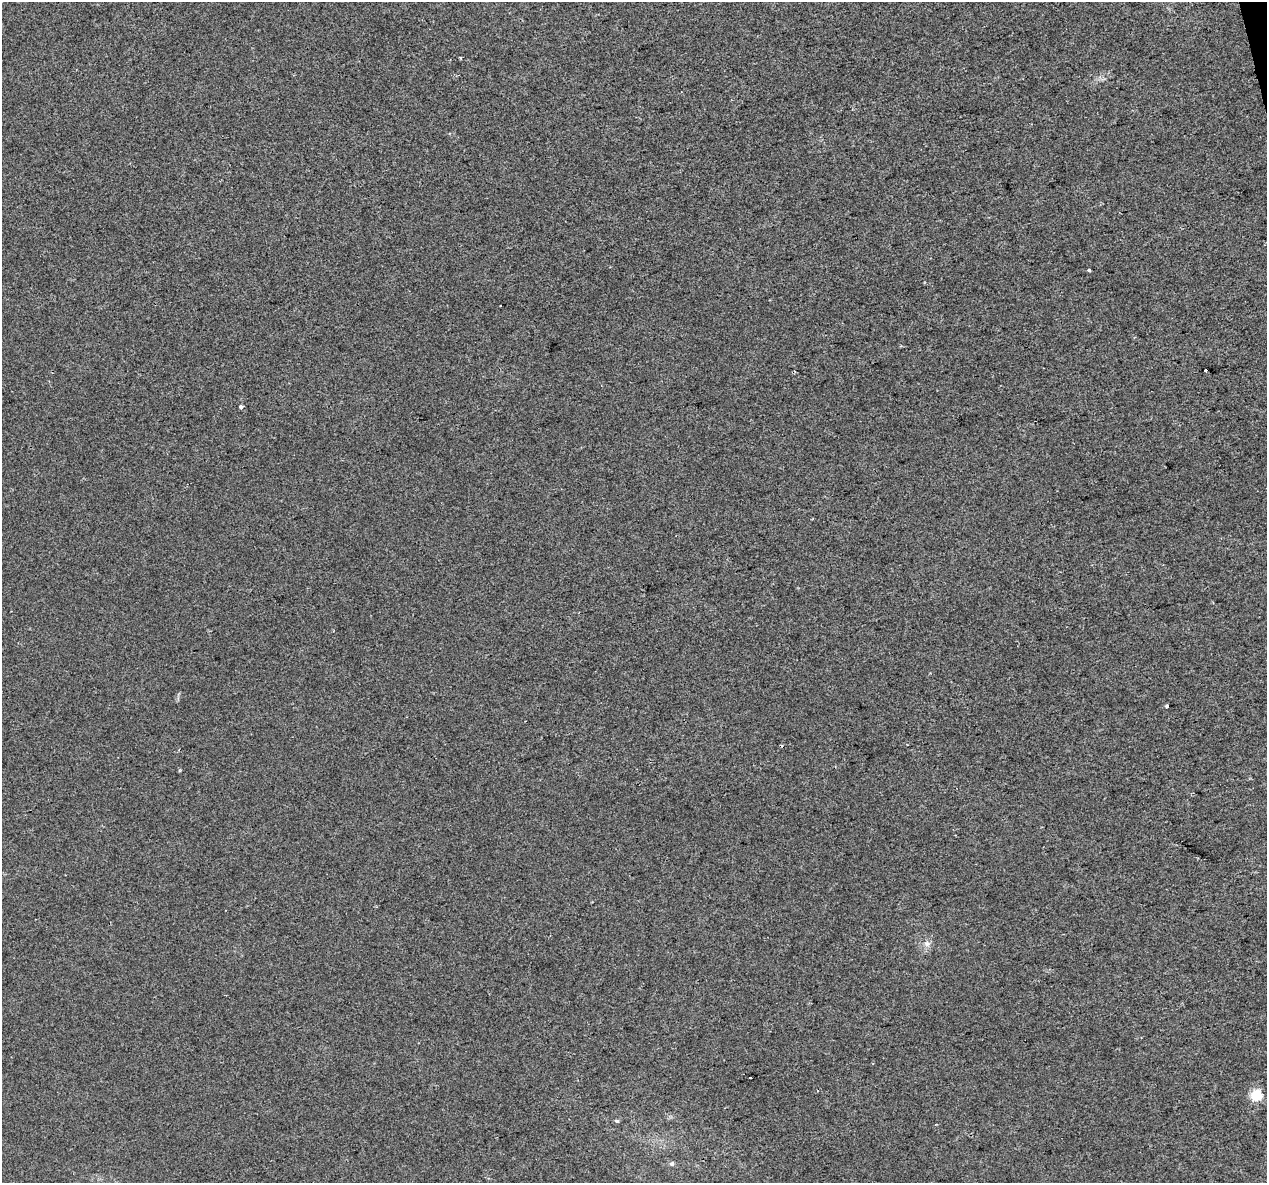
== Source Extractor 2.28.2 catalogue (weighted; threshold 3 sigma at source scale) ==
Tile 10 of 4 x 4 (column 2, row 3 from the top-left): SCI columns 1266-2530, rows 1269-2449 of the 5060 x 4850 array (HDU 1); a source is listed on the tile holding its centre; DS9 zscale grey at full resolution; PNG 1269 x 1185 px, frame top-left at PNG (2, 2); no overlay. Shown black and unused: <1% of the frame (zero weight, under 2 of 3 exposures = <1% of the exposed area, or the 3 px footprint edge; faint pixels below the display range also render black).
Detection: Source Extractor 2.28.2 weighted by HDU 2 'WHT'; one run over the whole footprint, this tile lists its part. Background 0.00547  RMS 0.0046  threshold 0.0208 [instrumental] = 3 sigma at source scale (4.5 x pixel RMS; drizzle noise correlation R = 1.50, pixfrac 1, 0.0396/0.0396 arcsec/px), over >= 5 px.
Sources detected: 13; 3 cosmic-ray / hot-pixel residue — not listed; the other 10 listed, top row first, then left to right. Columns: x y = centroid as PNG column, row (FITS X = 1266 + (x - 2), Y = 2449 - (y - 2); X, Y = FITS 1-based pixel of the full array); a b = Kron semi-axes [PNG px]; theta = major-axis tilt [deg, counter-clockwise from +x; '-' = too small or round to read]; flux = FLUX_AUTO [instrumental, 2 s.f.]
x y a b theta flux
461 58 3 3 - 0.69
1089 270 3 3 - 1.2
1206 370 4 3 - 2.4
241 407 3 3 - 1.6
1167 706 4 3 - 1.9
955 835 2 2 - 0.33
927 944 8 7 - 2
1256 1095 5 5 - 34
616 1121 6 4 -4 0.75
672 1163 7 6 - 1